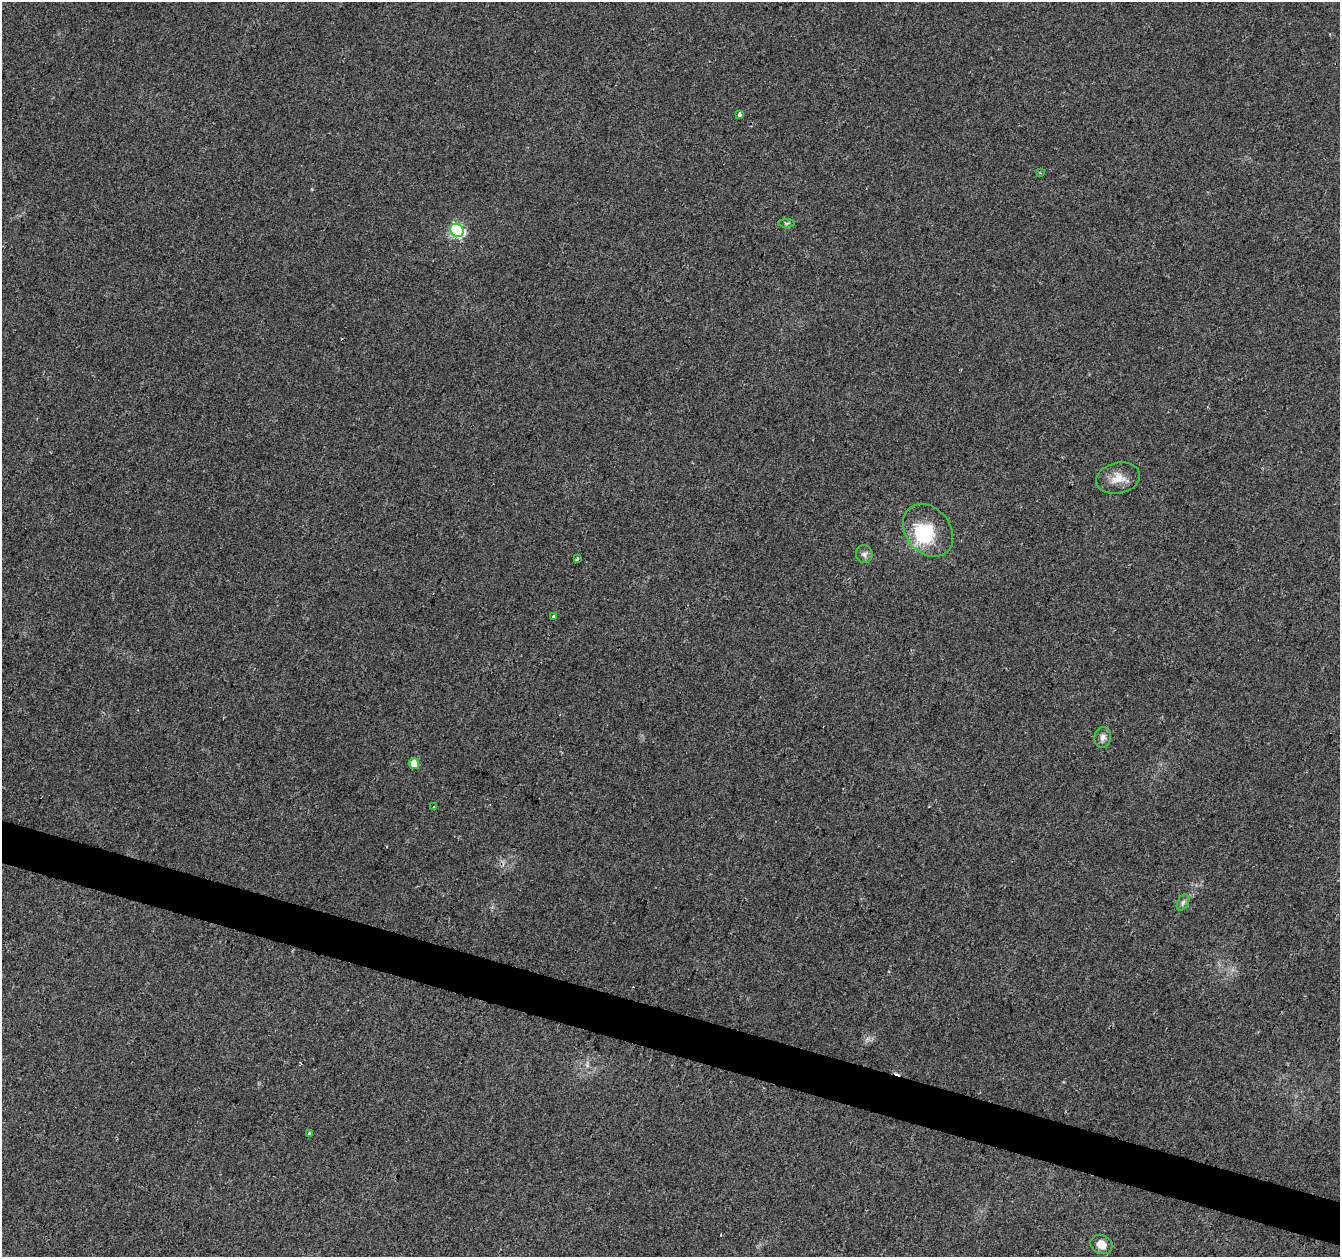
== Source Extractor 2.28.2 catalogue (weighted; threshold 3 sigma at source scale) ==
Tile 6 of 4 x 4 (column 2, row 2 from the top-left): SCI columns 1339-2676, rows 2729-3983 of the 5363 x 5521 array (HDU 1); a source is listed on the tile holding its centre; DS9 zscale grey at full resolution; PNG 1342 x 1259 px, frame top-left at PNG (2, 2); each listed source drawn as its Kron ellipse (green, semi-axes under 4 px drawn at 4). Shown black and unused: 3% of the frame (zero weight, under 2 of 3 exposures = <1% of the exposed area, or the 3 px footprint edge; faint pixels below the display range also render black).
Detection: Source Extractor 2.28.2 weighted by HDU 2 'WHT'; one run over the whole footprint, this tile lists its part. Background 0.0286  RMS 0.0056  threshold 0.025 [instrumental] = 3 sigma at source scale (4.5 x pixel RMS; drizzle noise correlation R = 1.50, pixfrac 1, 0.0396/0.0396 arcsec/px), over >= 5 px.
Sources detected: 17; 1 inside a brighter object's white glare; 1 cosmic-ray / hot-pixel residue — neither listed nor drawn; the other 15 listed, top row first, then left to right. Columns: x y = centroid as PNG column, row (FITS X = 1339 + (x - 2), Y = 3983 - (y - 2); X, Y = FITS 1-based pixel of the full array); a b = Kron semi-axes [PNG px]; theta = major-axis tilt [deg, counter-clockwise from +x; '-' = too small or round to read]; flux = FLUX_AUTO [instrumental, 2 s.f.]
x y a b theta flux
739 114 4 3 - 4
1040 173 3 3 - 0.49
787 223 8 4 1 0.86
457 230 7 6 - 83
1118 478 22 15 13 7.9
928 530 29 22 -52 26
864 554 9 8 - 2
577 558 3 3 - 1.2
553 616 3 3 - 2.1
1103 737 10 8 80 2.7
414 763 5 5 - 8.4
434 807 4 3 - 0.59
1183 902 8 5 63 1.5
309 1134 3 3 - 3.9
1101 1244 11 9 -26 5.2